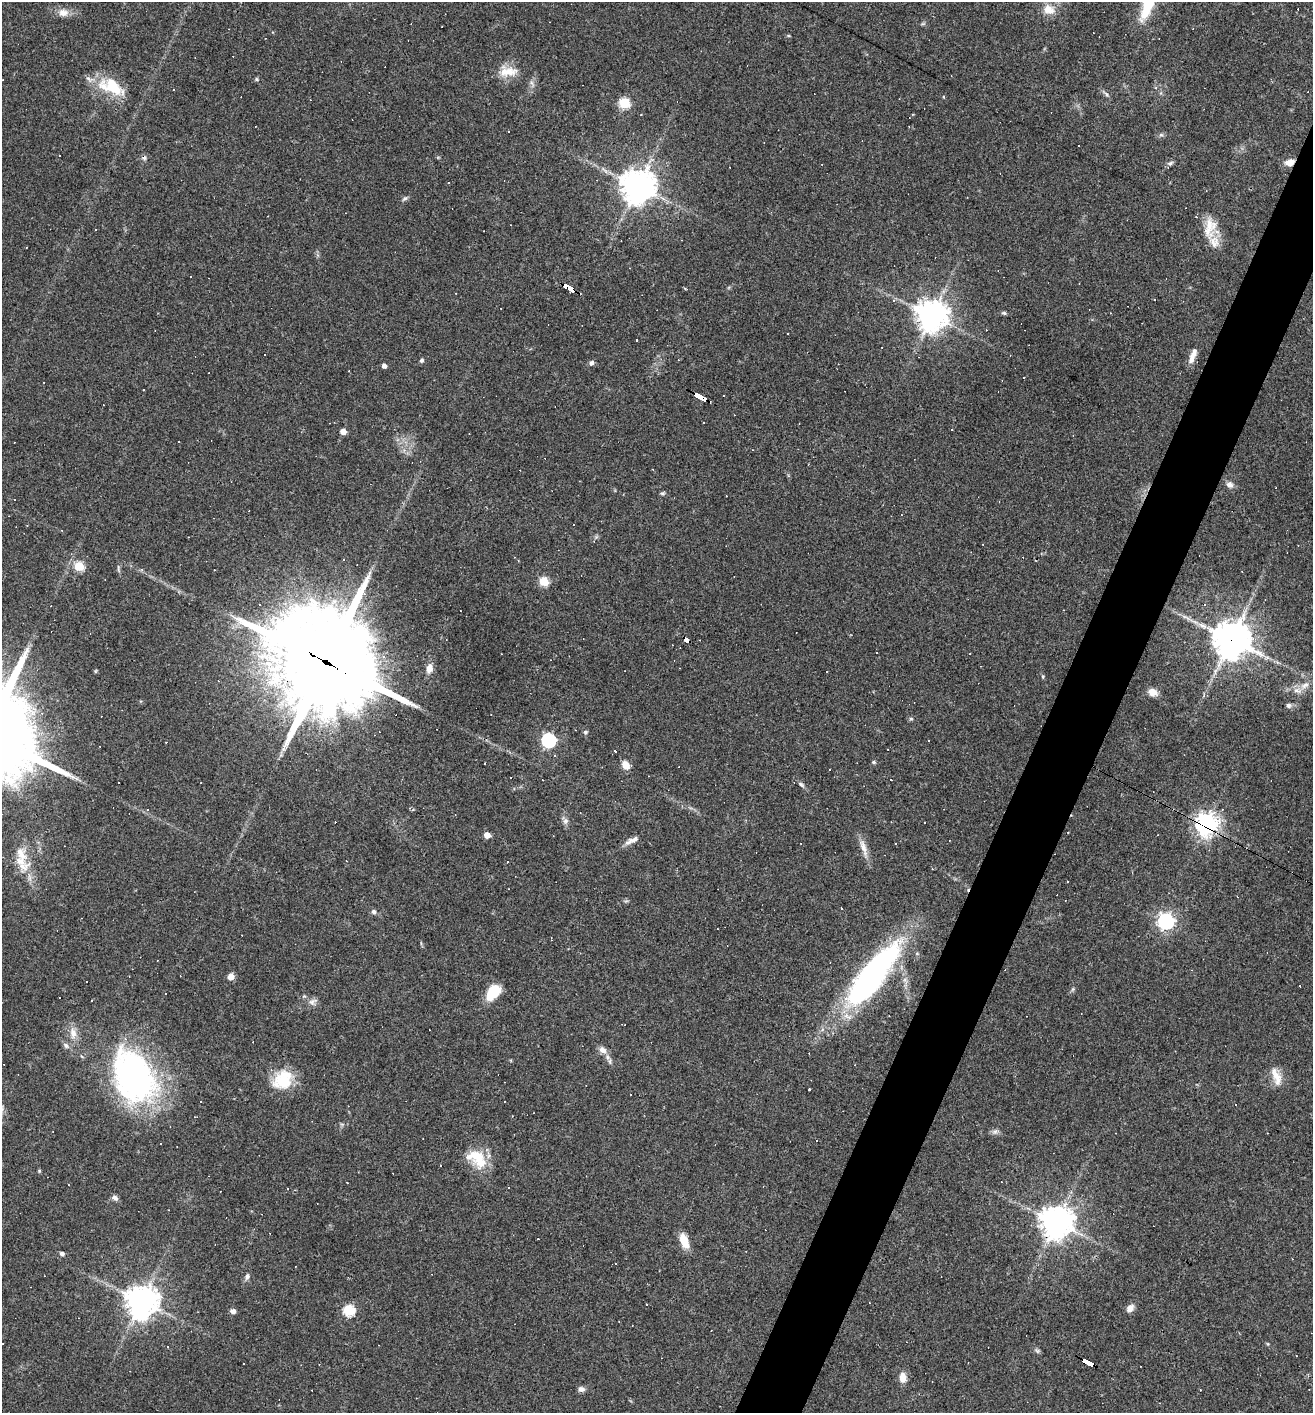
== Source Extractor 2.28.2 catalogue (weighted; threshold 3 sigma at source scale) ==
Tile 10 of 4 x 4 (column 2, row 3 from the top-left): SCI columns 1450-2760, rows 1412-2822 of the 5654 x 5643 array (HDU 1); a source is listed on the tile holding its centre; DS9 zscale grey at full resolution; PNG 1315 x 1415 px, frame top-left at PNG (2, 2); no overlay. Shown black and unused: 4% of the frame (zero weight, under 3 of 4 exposures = <1% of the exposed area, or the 3 px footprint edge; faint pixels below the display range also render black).
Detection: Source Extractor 2.28.2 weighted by HDU 2 'WHT'; one run over the whole footprint, this tile lists its part. Background 0.0483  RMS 0.0047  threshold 0.0211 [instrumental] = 3 sigma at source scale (4.5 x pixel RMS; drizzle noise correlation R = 1.50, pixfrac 1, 0.05/0.05 arcsec/px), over >= 5 px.
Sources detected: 192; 80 cosmic-ray / hot-pixel residue — not listed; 5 inside a brighter listed object's ellipse — not listed separately; the other 107 listed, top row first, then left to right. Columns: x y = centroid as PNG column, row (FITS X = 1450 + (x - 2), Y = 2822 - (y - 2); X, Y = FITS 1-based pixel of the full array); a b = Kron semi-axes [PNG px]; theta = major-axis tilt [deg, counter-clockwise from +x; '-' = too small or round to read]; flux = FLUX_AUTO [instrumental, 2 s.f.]
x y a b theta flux
1147 8 32 10 64 15
1049 9 17 13 -23 5.7
63 12 14 10 -7 3.8
273 32 4 4 - 0.44
508 71 26 13 0 8.1
256 79 6 4 -89 0.61
532 83 7 4 -71 1.1
112 87 36 17 -24 18
1106 94 8 5 -50 1.1
624 103 5 5 - 35
1161 135 6 5 - 0.94
1079 146 2 2 - 0.41
1290 162 10 7 10 3.9
1170 163 8 5 21 1.1
603 169 7 5 -41 1.2
448 183 3 2 - 0.51
638 186 10 10 - 880
405 198 8 5 29 0.91
1196 217 3 3 - 0.39
1210 227 31 15 84 9.7
96 229 3 2 - 0.62
26 247 2 2 - 0.33
570 288 13 4 -31 130
1004 313 7 4 -9 0.86
1110 313 3 2 - 0.27
932 315 9 9 - 710
787 333 3 2 - 0.65
1193 356 21 7 69 4
422 360 5 5 - 0.89
591 363 7 6 - 1.3
384 366 4 4 - 2.2
143 390 3 2 - 0.59
701 398 12 3 -27 170
343 431 5 4 - 4.7
1230 485 9 8 - 2.1
662 493 6 4 25 0.74
344 560 3 2 - 0.32
79 566 5 5 - 23
141 569 5 3 - 0.57
544 581 5 5 - 23
259 604 3 2 - 0.77
1231 639 12 11 - 950
686 640 7 3 -29 53
326 662 38 29 -31 8900
429 668 10 7 83 3.7
827 671 2 2 - 0.42
1043 676 5 3 - 0.46
1305 685 13 7 33 3.1
1297 690 13 7 -15 3.1
1153 692 11 8 -20 4.1
1203 696 5 4 - 0.62
1288 705 6 6 - 1.3
911 719 6 4 -1 0.64
585 732 6 4 14 0.78
548 740 6 6 - 96
615 751 3 2 - 1
555 755 3 3 - 0.82
874 762 5 4 - 0.69
626 765 9 7 -49 4.5
829 770 3 3 - 0.86
543 780 2 2 - 0.27
119 783 2 2 - 0.34
801 784 9 5 -37 1.1
147 810 4 3 - 0.49
565 821 8 6 1 1.4
924 823 2 2 - 0.38
1206 824 7 7 - 370
487 835 5 4 - 5.4
628 842 9 6 19 2
863 847 25 7 -72 4.4
21 853 34 12 -57 9.4
1067 881 3 2 - 0.49
374 912 6 5 - 1.3
1166 921 7 6 - 150
551 939 4 2 - 0.58
873 974 82 24 51 120
231 977 5 5 - 5.9
1300 986 2 2 - 0.31
1073 989 6 4 71 0.67
494 992 15 10 48 15
92 1000 2 2 - 0.36
312 1001 13 6 23 2
73 1033 16 9 -82 4.2
66 1046 8 6 -58 1.3
603 1050 11 9 -34 2.8
133 1076 62 42 -64 120
1276 1077 27 10 -69 5.9
283 1080 27 21 9 15
809 1089 3 3 - 0.89
995 1131 8 5 29 1.2
160 1143 3 2 - 0.35
477 1158 29 18 -41 14
39 1171 5 4 - 0.51
115 1198 7 6 - 1.7
1056 1222 10 10 - 730
684 1241 18 9 -68 6.9
62 1253 6 5 - 1.2
247 1276 9 5 79 1.4
141 1301 10 10 - 690
1130 1308 10 8 48 2.7
349 1310 6 5 - 40
233 1311 6 5 - 1.9
1037 1351 7 5 -44 0.92
244 1363 3 3 - 7.5
1088 1363 12 3 -27 92
903 1377 13 8 -87 3.9
581 1389 8 6 -6 1.7
Overlapping masked pixels (flux is a lower limit): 10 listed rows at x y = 1290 162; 570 288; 701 398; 1231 639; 686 640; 326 662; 1206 824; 873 974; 1056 1222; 1088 1363